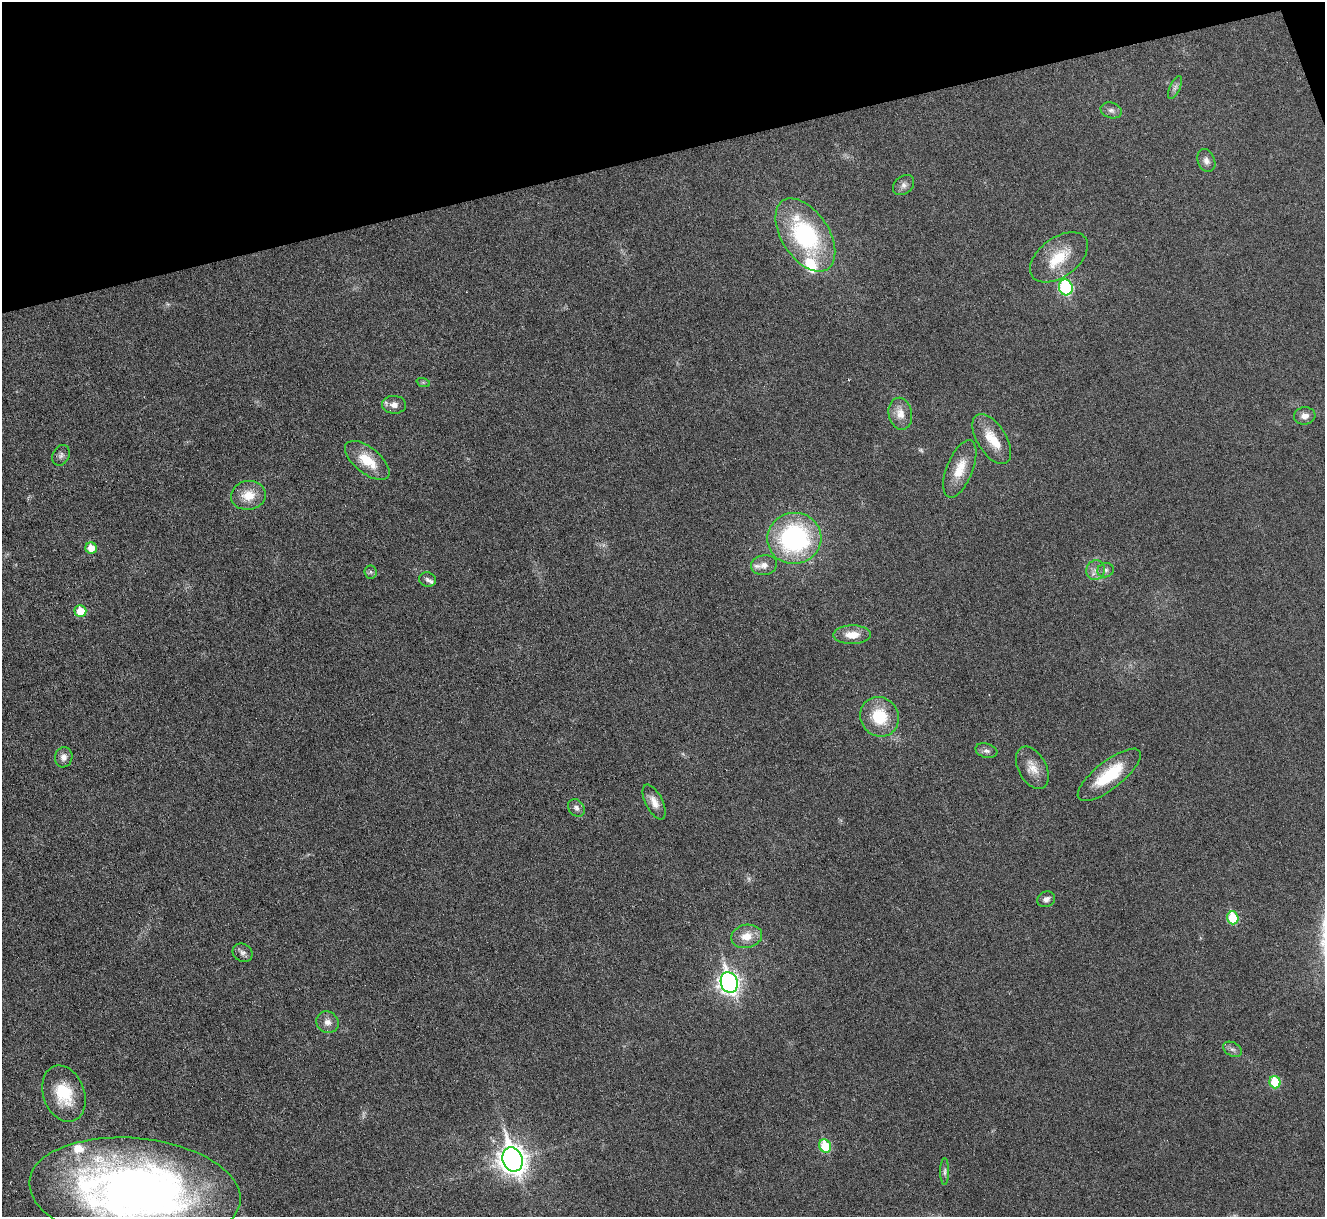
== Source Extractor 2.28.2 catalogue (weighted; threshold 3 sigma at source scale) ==
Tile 3 of 4 x 4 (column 3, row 1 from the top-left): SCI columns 2646-3968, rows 3792-5006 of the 5292 x 5276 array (HDU 1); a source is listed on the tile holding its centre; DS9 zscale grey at full resolution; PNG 1327 x 1219 px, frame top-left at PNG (2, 2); each listed source drawn as its Kron ellipse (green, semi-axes under 4 px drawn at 4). Shown black and unused: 13% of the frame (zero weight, under 3 of 6 exposures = <1% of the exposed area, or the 3 px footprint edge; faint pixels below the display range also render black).
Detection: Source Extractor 2.28.2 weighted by HDU 2 'WHT'; one run over the whole footprint, this tile lists its part. Background 0.0461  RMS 0.0041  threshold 0.0168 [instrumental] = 3 sigma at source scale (4.09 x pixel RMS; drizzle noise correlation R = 1.36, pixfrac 0.8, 0.05/0.05 arcsec/px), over >= 5 px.
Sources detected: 52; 2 too faint to see at this stretch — neither listed nor drawn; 5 inside a brighter listed object's ellipse — not listed separately; the other 45 listed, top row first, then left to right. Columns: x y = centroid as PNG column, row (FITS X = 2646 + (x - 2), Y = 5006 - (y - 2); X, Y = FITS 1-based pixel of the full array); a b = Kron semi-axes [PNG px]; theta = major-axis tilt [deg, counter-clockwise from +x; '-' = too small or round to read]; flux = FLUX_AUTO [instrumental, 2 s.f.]
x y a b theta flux
1175 87 12 5 66 1.3
1111 110 11 8 -17 1.6
1206 161 12 8 -68 2
904 185 12 8 39 1.9
805 235 41 23 -56 49
1059 257 33 19 36 13
1066 287 8 7 - 43
423 382 7 4 -19 0.57
394 405 12 9 -2 2.6
900 414 16 11 -79 4.6
1305 416 11 8 7 2.4
992 439 28 14 -58 9.1
61 455 11 8 60 1.5
367 460 27 13 -39 9.9
960 469 30 13 68 8.7
248 495 17 14 9 7.3
794 538 27 25 8 61
91 548 5 5 - 5.2
764 565 13 10 10 2.7
1096 570 10 9 - 2.5
1106 570 8 7 - 1.3
371 572 7 6 - 0.89
427 580 8 7 - 1.3
80 611 6 6 - 8.8
852 635 19 9 1 5.7
880 717 20 19 - 15
986 751 11 7 -16 1.5
64 757 10 8 80 2.3
1032 768 23 14 -62 5.3
1109 775 38 13 38 18
654 802 19 8 -63 3.9
576 808 9 7 -50 1.6
1046 899 9 7 26 1.7
1233 918 6 5 - 17
747 936 15 11 12 5.6
243 953 10 8 -31 1.6
729 982 10 8 -72 200
327 1022 11 10 - 2.6
1232 1049 10 6 -29 1.5
1275 1082 6 5 - 15
64 1094 29 20 -70 16
825 1146 7 5 -67 15
512 1159 12 10 -71 460
945 1172 13 4 89 1.3
135 1191 106 53 -6 290
Isophote crosses this tile's border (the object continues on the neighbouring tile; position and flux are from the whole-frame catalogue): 1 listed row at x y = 135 1191